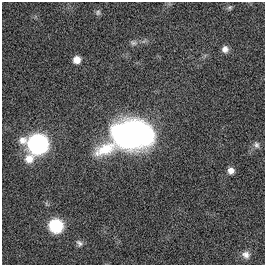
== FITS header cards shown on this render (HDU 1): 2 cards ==
NAXIS1  =                  263
NAXIS2  =                  263

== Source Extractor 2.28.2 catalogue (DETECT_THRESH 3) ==
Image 263 x 263 px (HDU 1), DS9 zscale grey, 1 PNG px = 1 image px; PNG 267 x 267 px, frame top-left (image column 1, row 263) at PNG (2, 2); no overlay
Background 0.00336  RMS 0.031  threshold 0.094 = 3 sigma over >= 5 px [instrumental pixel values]
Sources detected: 12; all 12 listed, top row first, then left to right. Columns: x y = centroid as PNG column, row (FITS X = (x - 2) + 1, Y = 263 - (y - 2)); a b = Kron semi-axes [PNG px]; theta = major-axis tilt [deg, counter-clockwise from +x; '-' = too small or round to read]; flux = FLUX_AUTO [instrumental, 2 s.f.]
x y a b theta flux
230 7 7 5 37 3.8
98 12 8 6 76 4.7
133 43 10 6 -15 6.8
225 49 8 7 - 11
77 60 7 6 - 20
132 134 34 20 13 1100
38 144 12 11 - 910
256 145 10 8 -74 8.1
231 171 7 7 - 13
56 226 11 10 - 120
79 243 10 7 -39 7.4
246 255 11 10 - 13